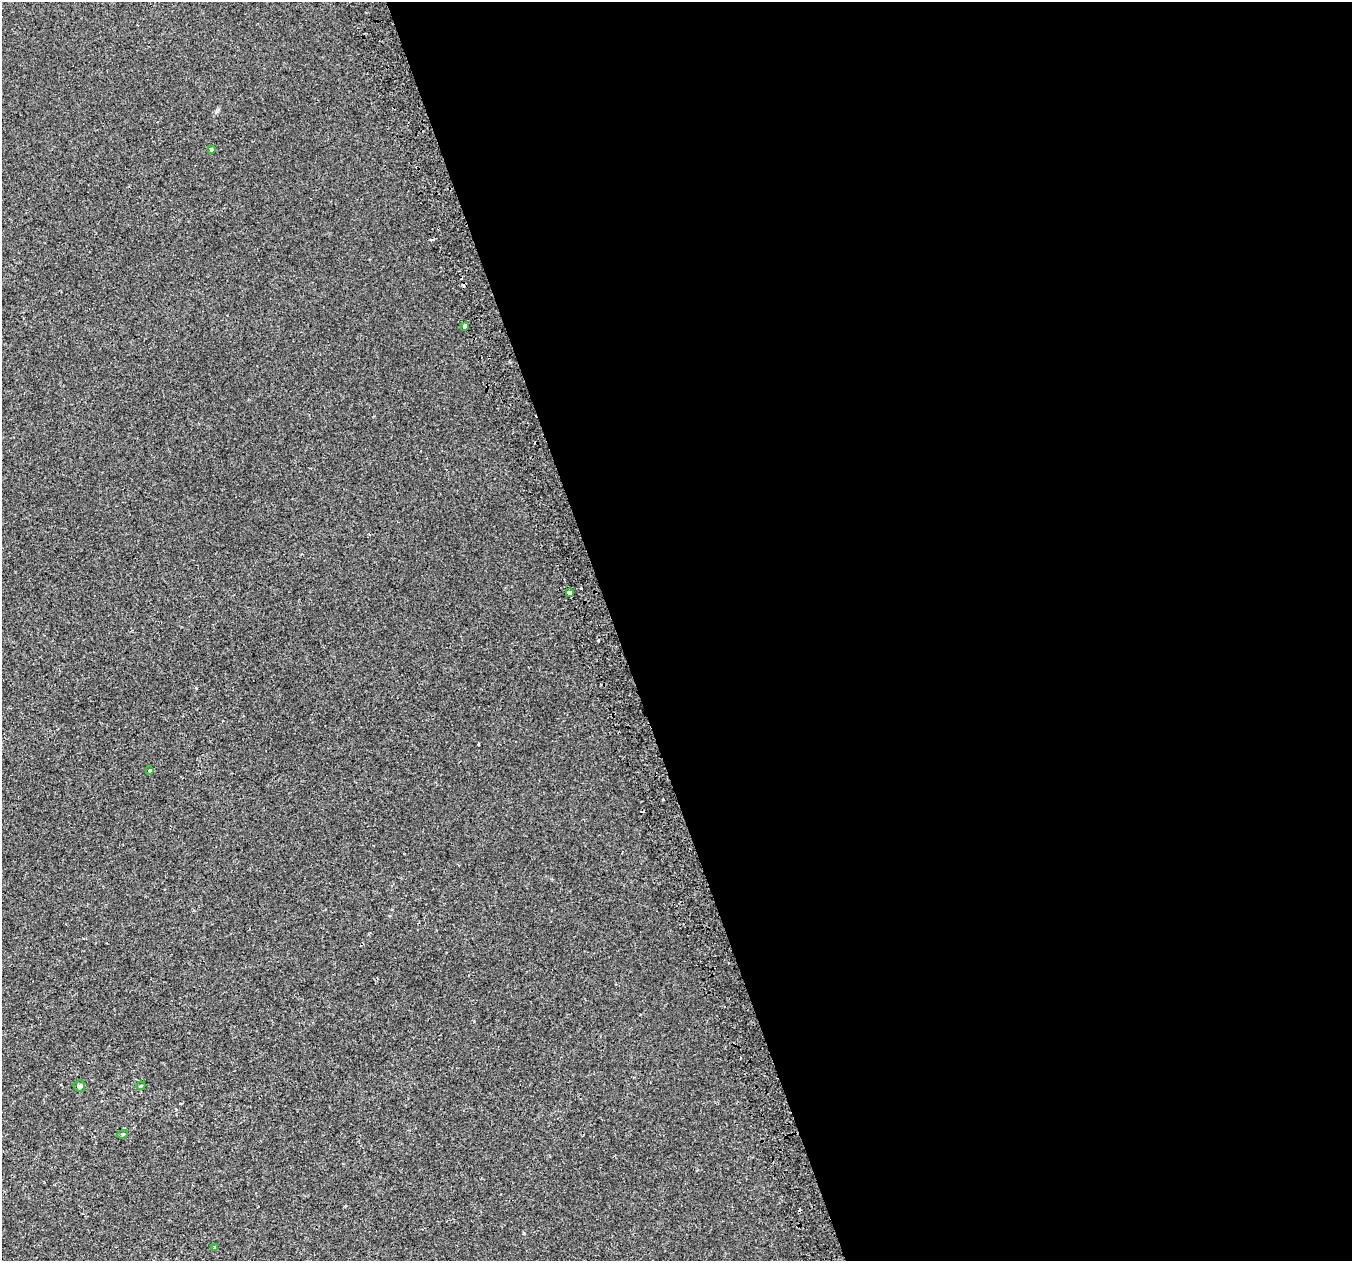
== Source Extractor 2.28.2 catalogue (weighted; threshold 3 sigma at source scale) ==
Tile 8 of 4 x 4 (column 4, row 2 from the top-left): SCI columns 4094-5443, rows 2655-3913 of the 5483 x 5253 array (HDU 1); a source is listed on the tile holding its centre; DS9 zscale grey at full resolution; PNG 1354 x 1263 px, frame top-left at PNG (2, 2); each listed source drawn as its Kron ellipse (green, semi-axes under 4 px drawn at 4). Shown black and unused: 55% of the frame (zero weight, under 2 of 3 exposures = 2% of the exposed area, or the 3 px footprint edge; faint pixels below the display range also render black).
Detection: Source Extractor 2.28.2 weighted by HDU 2 'WHT'; one run over the whole footprint, this tile lists its part. Background -2.75e-04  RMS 0.0028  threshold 0.0127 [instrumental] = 3 sigma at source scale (4.5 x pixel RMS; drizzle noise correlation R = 1.50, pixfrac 1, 0.0396/0.0396 arcsec/px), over >= 5 px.
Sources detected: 11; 3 cosmic-ray / hot-pixel residue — neither listed nor drawn; the other 8 listed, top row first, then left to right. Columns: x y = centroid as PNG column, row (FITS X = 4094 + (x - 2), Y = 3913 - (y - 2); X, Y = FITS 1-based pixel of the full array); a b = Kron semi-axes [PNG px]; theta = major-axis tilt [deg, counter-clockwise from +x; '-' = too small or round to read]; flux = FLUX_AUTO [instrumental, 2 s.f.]
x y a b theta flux
211 150 3 3 - 1.3
464 326 4 3 - 3.4
569 593 3 3 - 21
150 770 3 3 - 1
79 1086 6 5 - 0.63
141 1086 4 4 - 0.27
123 1134 5 3 - 0.24
215 1247 3 3 - 0.92